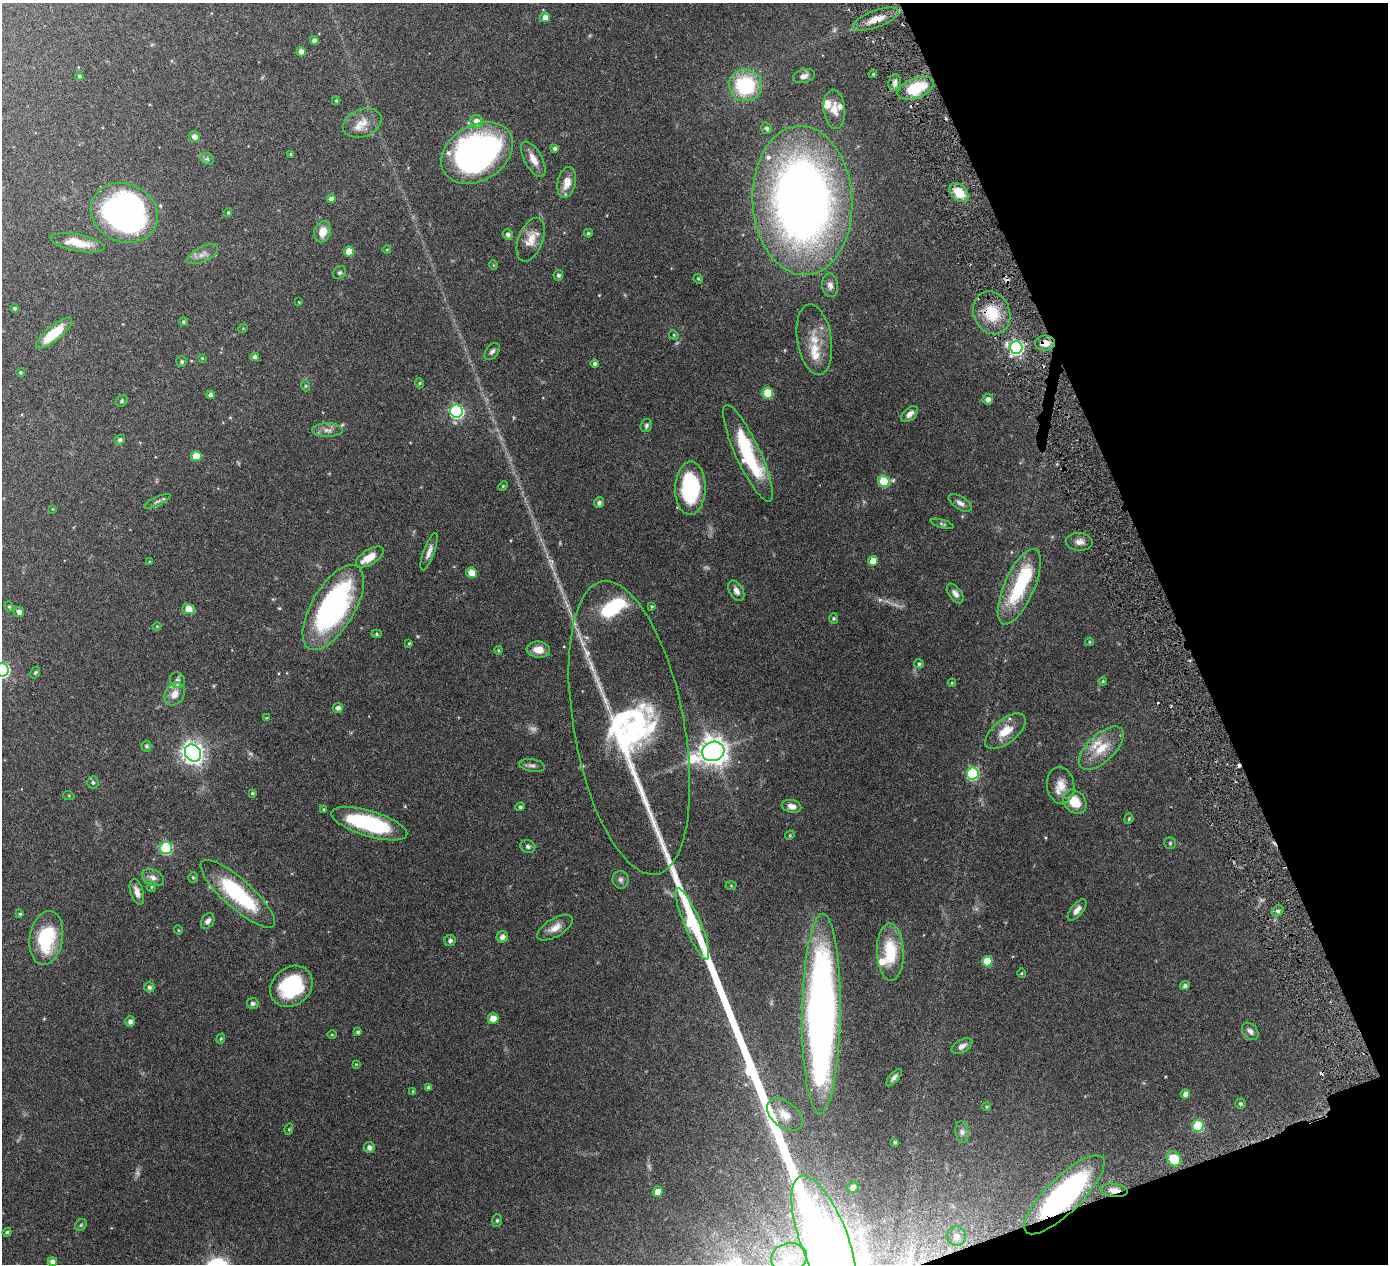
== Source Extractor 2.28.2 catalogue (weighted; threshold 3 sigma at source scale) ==
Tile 12 of 4 x 4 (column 4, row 3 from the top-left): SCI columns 4174-5559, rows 1451-2712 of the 5576 x 5554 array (HDU 1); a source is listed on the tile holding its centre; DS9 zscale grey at full resolution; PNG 1390 x 1266 px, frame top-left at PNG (2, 3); each listed source drawn as its Kron ellipse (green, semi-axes under 4 px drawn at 4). Shown black and unused: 18% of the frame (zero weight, under 3 of 6 exposures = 1% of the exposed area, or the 3 px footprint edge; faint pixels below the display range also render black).
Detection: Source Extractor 2.28.2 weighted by HDU 2 'WHT'; one run over the whole footprint, this tile lists its part. Background 0.0801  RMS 0.0034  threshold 0.0139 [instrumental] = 3 sigma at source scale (4.09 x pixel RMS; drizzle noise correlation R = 1.36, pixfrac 0.8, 0.05/0.05 arcsec/px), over >= 5 px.
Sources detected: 217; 8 too faint to see at this stretch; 1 inside a brighter object's white glare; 5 cosmic-ray / hot-pixel residue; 1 long thin detection or spike segment (spike, bleed or trail) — neither listed nor drawn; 16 inside a brighter listed object's ellipse — not listed separately; the other 186 listed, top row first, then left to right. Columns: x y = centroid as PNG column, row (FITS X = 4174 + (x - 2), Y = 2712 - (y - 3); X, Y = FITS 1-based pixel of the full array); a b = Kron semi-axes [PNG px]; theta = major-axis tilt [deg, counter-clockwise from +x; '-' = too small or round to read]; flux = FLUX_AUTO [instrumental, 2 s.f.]
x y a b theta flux
545 17 5 5 - 2.2
876 19 24 8 20 4.2
314 40 4 4 - 1.2
301 52 4 4 - 1.7
873 74 4 3 - 0.34
79 76 4 4 - 0.56
804 76 11 6 16 1.6
895 83 8 6 79 1.1
745 85 16 16 - 21
916 88 19 10 21 12
336 101 4 4 - 0.33
834 109 20 10 -84 3.4
477 122 6 6 - 2.9
362 123 20 13 22 3.8
767 128 6 5 - 0.73
194 137 5 5 - 1.6
555 148 4 4 - 0.77
477 153 38 28 30 94
291 154 4 4 - 0.32
207 159 6 5 - 0.68
533 159 19 8 -61 2.9
567 182 15 9 77 3.7
959 193 11 7 -46 6.6
331 199 4 4 - 1.4
802 200 74 50 -87 250
228 212 4 3 - 0.41
124 213 34 29 -24 94
323 232 11 8 74 3.6
588 233 4 4 - 0.43
508 234 5 5 - 0.94
531 240 23 12 69 4.4
78 243 27 8 -11 5.6
387 249 4 3 - 0.21
349 252 5 5 - 4.6
203 254 16 7 26 1.9
493 265 5 3 - 0.21
340 273 7 6 - 0.58
558 275 5 5 - 0.62
698 279 5 4 - 0.31
830 285 12 8 -84 1.5
299 302 3 2 - 0.19
15 308 4 4 - 0.63
992 313 22 18 -67 9.3
183 322 4 4 - 0.55
243 329 5 3 - 0.21
54 333 22 7 39 10
674 335 5 4 - 0.33
814 340 35 17 -81 6.9
1045 343 10 7 0 2.8
1016 348 6 6 - 64
492 351 10 6 52 0.87
255 357 4 4 - 1.1
202 358 3 3 - 0.25
182 362 5 5 - 0.46
595 364 4 4 - 0.73
21 372 4 4 - 0.39
419 383 5 3 - 0.3
306 386 5 3 - 0.33
768 393 5 5 - 10
210 395 4 4 - 0.96
988 399 5 5 - 1.4
122 401 6 5 - 0.54
456 411 6 6 - 51
909 414 10 5 42 1.4
646 426 7 5 66 0.65
327 430 15 7 -1 1.8
120 440 5 5 - 0.72
748 453 53 12 -65 23
196 456 5 5 - 5.6
884 481 6 5 - 12
503 486 5 3 - 0.29
690 488 26 15 88 23
157 501 14 4 25 0.97
599 503 5 4 - 0.82
960 503 13 6 -31 1.2
52 509 4 3 - 0.21
942 524 12 4 -15 0.61
1079 542 13 9 -2 1.8
429 552 19 5 70 1.8
370 557 15 7 32 3.9
873 561 5 5 - 3.7
150 562 4 3 - 0.33
471 573 5 5 - 3.3
1019 587 40 15 66 19
736 591 11 6 -60 1.7
955 593 11 6 -54 1.3
9 607 5 4 - 0.38
333 607 48 21 59 62
652 607 3 3 - 0.38
189 609 6 5 - 4.3
19 612 5 5 - 1.1
834 618 5 4 - 0.35
157 626 4 3 - 0.24
377 634 5 4 - 0.47
1089 642 4 3 - 0.21
409 643 4 3 - 0.38
498 650 4 4 - 0.29
538 650 12 8 -6 3.1
919 664 5 4 - 0.53
2 670 7 6 - 55
35 672 6 4 68 0.38
177 680 8 7 - 0.98
1103 681 4 3 - 0.3
952 683 4 4 - 0.34
175 694 12 9 60 3.2
338 708 5 5 - 1.1
267 718 4 3 - 0.33
629 728 149 55 -79 78
1005 731 24 12 39 5.5
146 746 5 5 - 0.64
1101 748 28 13 44 6.7
713 751 11 9 19 340
193 753 9 7 -52 190
532 765 13 6 -10 1.1
973 774 6 6 - 28
93 782 6 6 - 0.64
1061 785 18 13 -82 3.8
252 793 4 4 - 0.35
69 796 5 3 - 0.29
1075 802 13 10 -48 5.9
792 806 10 6 -11 1.8
520 807 5 4 - 0.56
324 810 3 3 - 0.4
1129 819 5 4 - 0.34
369 824 39 12 -17 28
790 835 5 4 - 0.3
1170 843 5 5 - 0.45
528 846 7 6 - 0.74
166 848 6 6 - 24
153 878 11 7 -26 1.5
193 878 5 4 - 0.36
621 880 9 8 - 0.98
731 886 5 3 - 0.29
151 887 5 4 - 0.37
137 892 13 6 -74 1.9
238 894 48 14 -42 28
1077 910 13 6 50 1.7
1278 911 6 5 - 0.62
20 914 4 3 - 0.38
208 921 8 6 57 1.3
692 924 38 8 -67 34
555 928 20 9 31 2.8
178 930 5 3 - 0.25
502 937 6 5 - 1.4
46 938 27 16 80 17
450 940 6 5 - 0.72
890 952 29 13 -88 12
987 961 5 5 - 7
1021 973 5 3 - 0.29
291 986 23 19 41 22
1185 986 5 4 - 0.74
149 987 5 5 - 0.9
253 1003 6 5 - 0.92
821 1014 100 19 89 200
493 1018 5 5 - 3.1
130 1021 5 5 - 1.2
1250 1031 10 7 -47 1.2
358 1032 4 4 - 0.47
332 1035 5 3 - 0.25
221 1039 5 4 - 0.39
962 1046 11 6 29 1.4
356 1064 3 2 - 0.21
894 1078 11 4 49 0.97
429 1087 4 4 - 0.63
413 1091 4 3 - 0.26
1185 1094 4 4 - 1.3
1240 1104 5 5 - 0.49
987 1107 4 4 - 0.37
785 1115 20 12 -39 4.6
1198 1126 6 5 - 18
289 1129 5 3 - 0.3
962 1132 11 6 -82 1.1
895 1142 3 3 - 0.44
369 1147 5 5 - 1.2
1174 1159 8 6 -51 9
853 1187 6 5 - 2.1
1114 1190 14 6 -8 2.8
658 1192 5 5 - 2.9
1064 1195 53 17 44 74
497 1220 6 5 - 0.51
81 1225 6 5 - 0.46
7 1232 4 4 - 0.49
957 1236 9 9 - 2.6
824 1240 68 24 -69 570
789 1257 18 14 9 6.8
52 1262 4 4 - 1.3
Overlapping masked pixels (flux is a lower limit): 7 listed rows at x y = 876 19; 916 88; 992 313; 1045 343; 1114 1190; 1064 1195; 824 1240
Isophote crosses this tile's border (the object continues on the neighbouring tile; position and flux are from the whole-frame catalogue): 2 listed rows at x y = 2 670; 824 1240